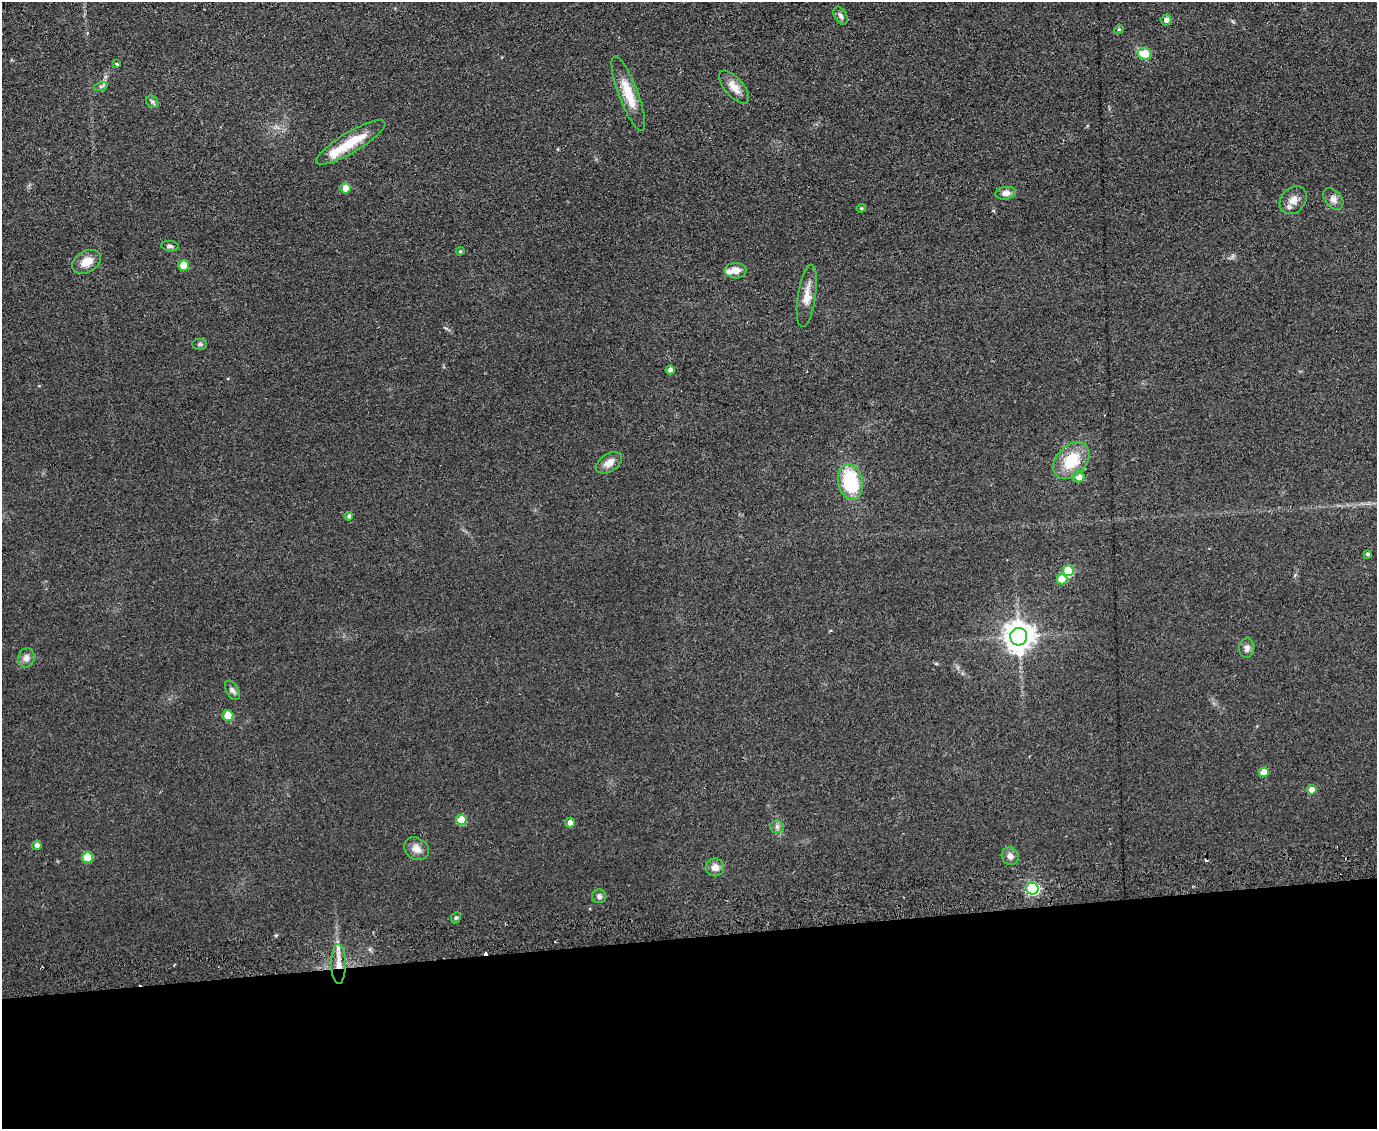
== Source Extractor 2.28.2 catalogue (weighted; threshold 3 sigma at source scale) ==
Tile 11 of 3 x 4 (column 2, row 4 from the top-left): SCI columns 1801-3175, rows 43-1169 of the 4674 x 6921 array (HDU 1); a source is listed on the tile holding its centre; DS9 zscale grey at full resolution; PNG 1379 x 1131 px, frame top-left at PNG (2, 2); each listed source drawn as its Kron ellipse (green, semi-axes under 4 px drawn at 4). Shown black and unused: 17% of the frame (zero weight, under 2 of 3 exposures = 3% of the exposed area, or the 3 px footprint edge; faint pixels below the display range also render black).
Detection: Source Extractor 2.28.2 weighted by HDU 2 'WHT'; one run over the whole footprint, this tile lists its part. Background 0.0634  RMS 0.0089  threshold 0.0401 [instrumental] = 3 sigma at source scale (4.5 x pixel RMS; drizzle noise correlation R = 1.50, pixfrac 1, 0.05/0.05 arcsec/px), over >= 5 px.
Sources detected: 56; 4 cosmic-ray / hot-pixel residue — neither listed nor drawn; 2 inside a brighter listed object's ellipse — not listed separately; the other 50 listed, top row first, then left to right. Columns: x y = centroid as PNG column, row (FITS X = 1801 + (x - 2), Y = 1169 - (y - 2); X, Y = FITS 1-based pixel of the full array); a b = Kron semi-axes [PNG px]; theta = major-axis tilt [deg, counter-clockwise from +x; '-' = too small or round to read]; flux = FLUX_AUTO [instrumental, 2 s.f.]
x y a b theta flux
841 16 10 6 -62 3.1
1166 20 5 5 - 4.3
1119 29 5 3 - 0.96
1145 54 7 6 - 19
117 64 3 3 - 1.4
101 86 7 4 18 1.5
734 87 20 9 -49 9.1
628 94 40 9 -69 21
152 102 7 5 -45 1.9
351 142 40 10 31 29
346 188 5 5 - 10
1006 193 10 6 8 4.9
1333 199 12 8 -50 4.5
1293 200 15 12 49 8
861 208 4 4 - 1
170 246 9 5 -8 2
460 251 4 3 - 1.2
86 262 15 10 31 11
184 265 5 5 - 23
736 271 11 7 -3 8.6
807 296 31 9 81 12
200 344 7 5 1 1.7
670 370 4 4 - 3.5
1071 461 21 15 48 30
609 463 14 8 33 7.5
1078 477 6 5 - 11
851 482 18 12 -78 57
349 516 4 4 - 2.3
1367 554 3 3 - 1.7
1068 571 5 5 - 42
1062 579 5 5 - 22
1019 637 9 8 - 1200
1247 648 10 7 83 3.4
26 658 10 8 72 4.9
232 690 10 6 -58 2.8
228 716 5 5 - 18
1264 772 5 5 - 13
1311 790 5 5 - 6.2
461 820 5 5 - 30
570 823 5 5 - 4.7
777 827 7 6 - 2.5
37 845 5 4 - 3.3
416 849 13 10 -32 6.9
1010 856 9 8 - 4.5
87 858 5 5 - 29
715 867 9 9 - 6.2
1032 888 6 6 - 140
599 896 7 7 - 2.5
456 918 6 4 66 1.5
338 964 20 7 -89 11
Overlapping masked pixels (flux is a lower limit): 1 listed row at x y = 338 964